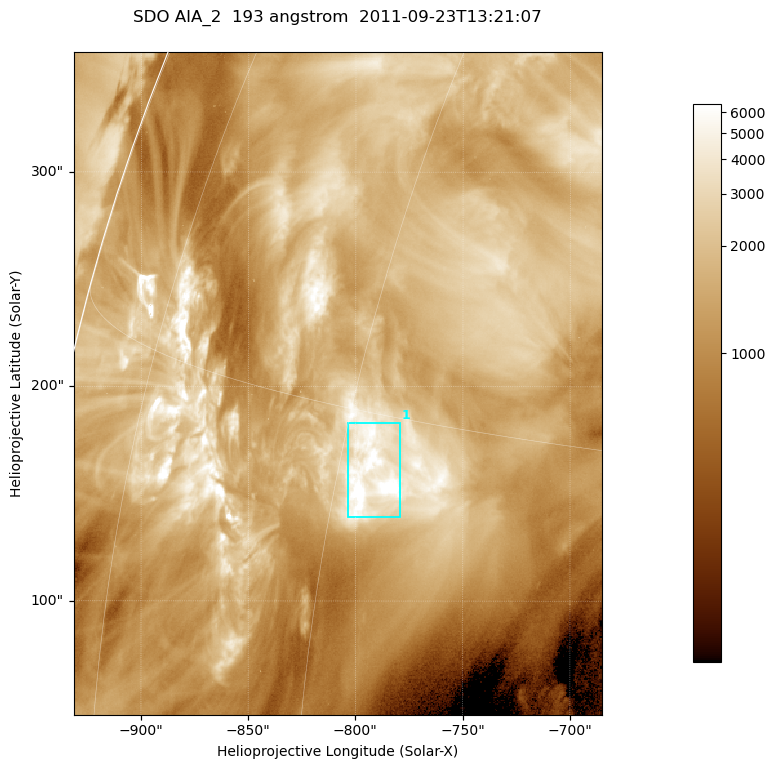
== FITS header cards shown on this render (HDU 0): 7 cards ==
TELESCOP= 'SDO     '           /
INSTRUME= 'AIA_2   '           /
WAVELNTH=                  193 /
WAVEUNIT= 'angstrom'           /
DATE-OBS= '2011-09-23T13:21:07.84' /
CTYPE1  = 'HPLN-TAN'           /
CTYPE2  = 'HPLT-TAN'           /

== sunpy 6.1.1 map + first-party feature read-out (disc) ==
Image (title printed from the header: SDO AIA_2  193 angstrom  2011-09-23T13:21:07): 410 x 514 px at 0.601 arcsec/px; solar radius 956 arcsec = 1592 px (partial field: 2.6% of the solar disc is inside the frame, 96% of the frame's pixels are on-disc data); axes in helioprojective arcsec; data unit not stated in the header (colour bar unlabelled)
Pointing: header CRPIX1/2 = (2043.81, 2047.21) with CRVAL1/2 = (0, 0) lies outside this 410 x 514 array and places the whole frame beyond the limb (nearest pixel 1.41 R_sun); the SolarSoft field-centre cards XCEN/YCEN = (-808.3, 201.5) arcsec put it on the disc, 1311 arcsec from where CRPIX/CRVAL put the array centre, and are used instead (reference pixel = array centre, CRVAL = XCEN/YCEN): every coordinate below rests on XCEN/YCEN
Orientation: roll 0.0564 deg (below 1 deg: not rotated)
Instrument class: DISC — disc imager (sunpy class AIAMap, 193 A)
Bright regions (active regions / flare kernels): reference = the on-disc median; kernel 3 px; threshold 5 sigma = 3668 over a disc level ~1403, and >= 1.15x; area >= 210 px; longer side >= 5 px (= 3 arcsec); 1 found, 1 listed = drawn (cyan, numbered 1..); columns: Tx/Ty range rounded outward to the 2 arcsec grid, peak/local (2 s.f.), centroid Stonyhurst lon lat
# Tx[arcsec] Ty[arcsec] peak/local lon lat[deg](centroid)
1 -804..-778 138..184 6.7 -58 +13
Off-limb structures (1.02-1.3 R_sun): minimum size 105 px: none found